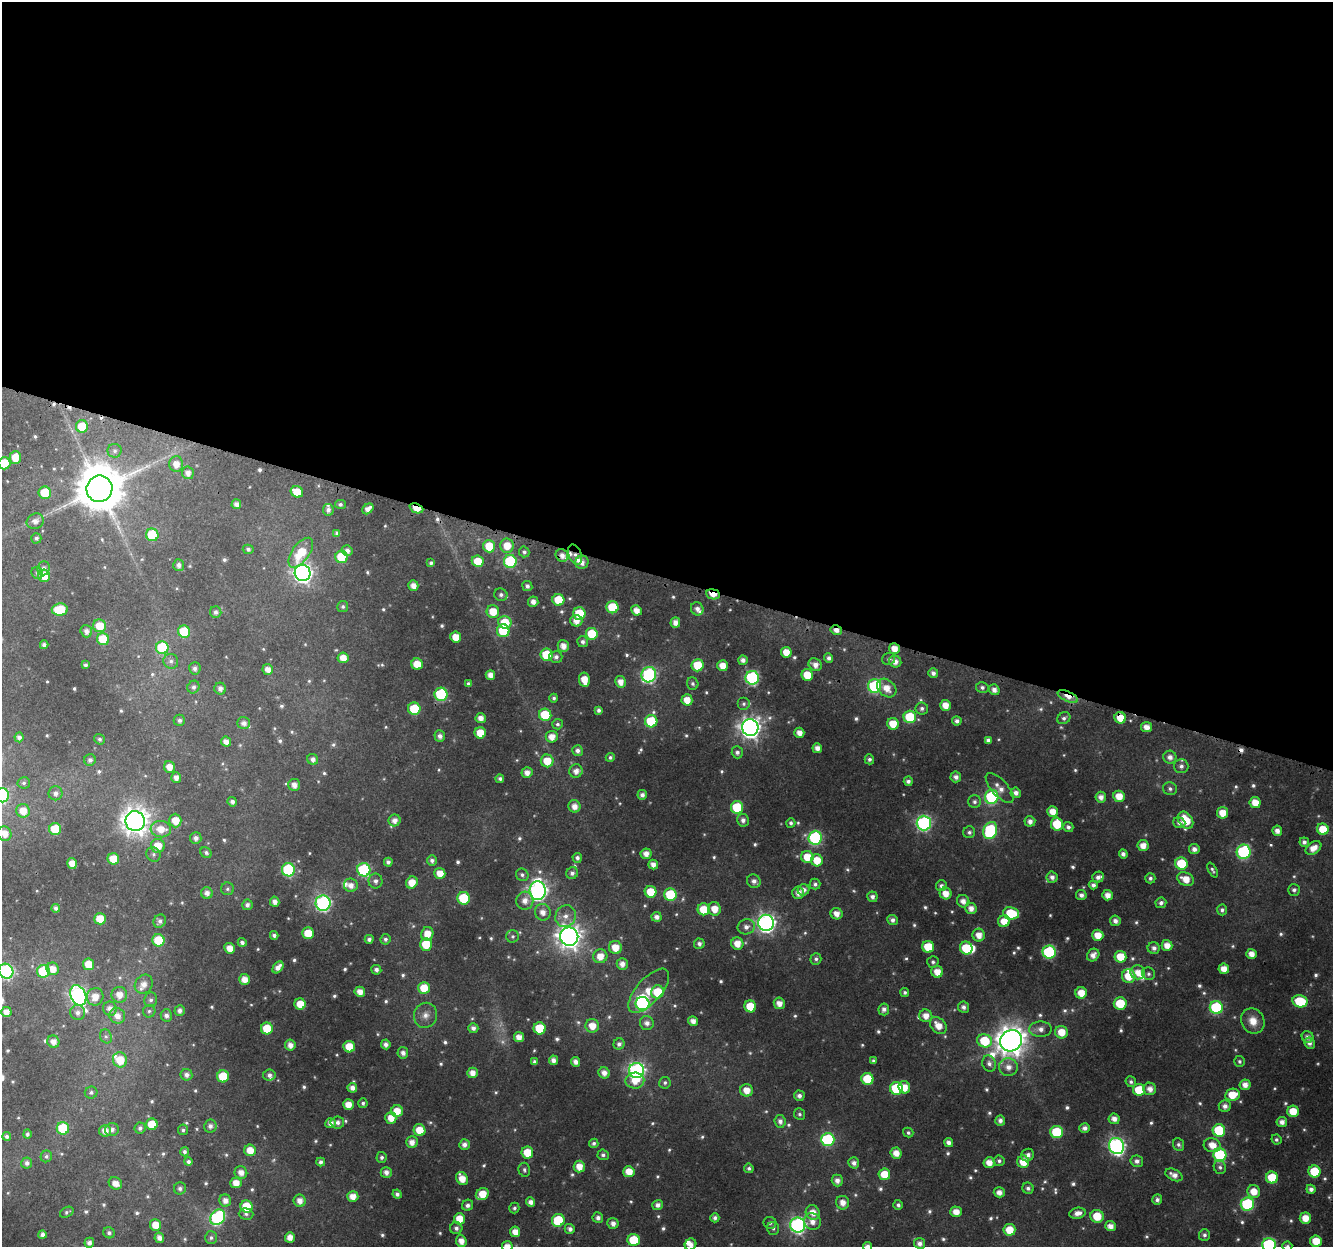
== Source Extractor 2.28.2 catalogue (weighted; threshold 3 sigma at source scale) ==
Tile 3 of 4 x 4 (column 3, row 1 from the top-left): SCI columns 2695-4025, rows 4061-5305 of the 5382 x 5583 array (HDU 1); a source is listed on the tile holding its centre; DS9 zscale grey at full resolution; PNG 1335 x 1249 px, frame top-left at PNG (2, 2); each listed source drawn as its Kron ellipse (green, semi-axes under 4 px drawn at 4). Shown black and unused: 46% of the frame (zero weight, under 3 of 4 exposures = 4% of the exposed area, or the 3 px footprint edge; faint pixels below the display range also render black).
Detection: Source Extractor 2.28.2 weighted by HDU 2 'WHT'; one run over the whole footprint, this tile lists its part. Background 0.0264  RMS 0.0038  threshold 0.017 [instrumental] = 3 sigma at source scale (4.5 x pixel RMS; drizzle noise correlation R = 1.50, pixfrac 1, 0.0396/0.0396 arcsec/px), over >= 5 px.
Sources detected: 737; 28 too faint to see at this stretch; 2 inside a brighter object's white glare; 6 cosmic-ray / hot-pixel residue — neither listed nor drawn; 13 inside a brighter listed object's ellipse — not listed separately; of the other 688, all 500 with FLUX_AUTO >= 0.902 (the completeness limit of this list) listed and drawn (188 fainter detections not listed), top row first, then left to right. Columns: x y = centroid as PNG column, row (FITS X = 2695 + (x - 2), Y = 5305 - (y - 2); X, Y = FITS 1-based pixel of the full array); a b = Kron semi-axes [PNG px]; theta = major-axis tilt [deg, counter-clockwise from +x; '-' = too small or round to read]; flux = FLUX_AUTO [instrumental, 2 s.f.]
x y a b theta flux
82 426 6 6 - 11
115 451 7 7 - 1.2
15 457 6 5 - 6.4
4 463 6 6 - 13
176 464 8 7 - 4
188 473 6 6 - 2.4
99 489 13 13 - 2000
297 492 6 5 - 8
45 493 6 6 - 14
236 504 5 4 - 2.2
340 504 5 4 - 1
416 508 7 4 -22 9.6
368 509 6 4 38 3
328 510 6 5 - 1.5
35 521 9 7 25 2.5
337 533 4 4 - 1.3
152 535 6 6 - 21
36 538 5 5 - 1.1
489 546 6 6 - 11
507 546 7 7 - 6.3
248 549 5 4 - 1.1
347 551 5 5 - 1.8
524 552 5 5 - 1.1
301 553 17 8 54 12
562 555 6 6 - 2.6
575 555 10 6 -71 1.9
342 557 6 6 - 17
478 561 6 5 - 8.5
510 561 6 6 - 30
582 562 7 6 - 2.6
431 563 4 4 - 1
179 565 6 5 - 1.8
44 568 7 6 - 1.6
37 573 6 5 - 1.2
303 573 8 8 - 200
44 576 6 6 - 7.3
413 585 5 5 - 3.4
527 586 5 5 - 1.4
713 594 7 5 -7 7.8
501 595 6 6 - 1.4
558 600 6 6 - 11
533 602 5 5 - 2.5
343 607 5 5 - 0.95
612 607 6 6 - 18
697 609 7 6 - 1.9
60 610 8 6 2 14
636 610 5 5 - 3.7
493 611 6 6 - 7.5
216 612 6 5 - 1.4
579 613 6 6 - 14
576 621 6 6 - 3.7
505 622 6 6 - 11
675 622 5 5 - 2.7
100 626 6 6 - 8.7
836 630 6 4 -14 2.8
86 631 6 5 - 2.2
503 631 6 6 - 18
184 632 6 6 - 19
592 634 6 6 - 15
456 637 5 5 - 6
103 639 6 6 - 13
583 642 5 5 - 1.3
44 645 4 4 - 1.6
563 646 6 5 - 3.6
162 648 6 6 - 23
894 649 5 5 - 4.9
786 652 5 5 - 5.9
546 655 6 6 - 16
556 657 6 6 - 1.7
343 658 5 5 - 4.9
829 658 4 4 - 1.5
889 659 7 6 - 1.1
743 660 5 4 - 2
171 661 7 7 - 1.5
895 661 6 5 - 3
417 664 6 5 - 7.6
85 665 4 3 - 0.98
697 665 6 6 - 12
815 665 7 6 - 2.9
723 666 5 5 - 4.9
195 668 6 5 - 1.5
268 669 5 5 - 3.2
933 673 5 5 - 1.8
490 675 5 5 - 3.7
649 675 8 7 - 76
807 675 6 5 - 8.9
752 678 7 6 - 59
584 680 7 5 -80 5.7
620 682 6 5 - 3.6
468 683 4 4 - 0.92
693 684 6 5 - 1.1
875 686 7 6 - 43
193 687 6 6 - 1.4
982 687 6 5 - 1.2
220 688 6 5 - 1.9
887 688 11 8 -41 5.3
994 690 5 5 - 2.3
441 694 6 6 - 36
1068 696 11 5 -25 5
554 698 4 4 - 0.96
687 700 5 5 - 5.2
744 704 6 6 - 1.1
945 705 5 5 - 4.8
414 709 6 6 - 16
922 709 6 6 - 1.3
599 710 4 4 - 1.2
545 715 6 6 - 18
910 717 6 6 - 20
481 718 5 5 - 3.2
1064 718 7 5 34 1.2
1120 718 6 5 - 7.3
179 720 6 5 - 1.4
651 721 6 6 - 19
957 721 5 4 - 1.5
244 723 6 6 - 2.1
557 724 5 5 - 0.98
893 724 6 5 - 7.7
1147 727 5 5 - 3.4
750 728 8 8 - 280
480 733 6 5 - 7.4
799 733 5 5 - 3.4
440 736 6 5 - 2
19 737 5 4 - 1.7
552 737 6 6 - 4.5
100 739 5 5 - 1
988 740 4 4 - 1.4
226 742 5 5 - 2.8
817 748 5 5 - 2.8
578 751 5 5 - 1.8
737 752 6 5 - 1.4
610 757 4 4 - 0.99
1170 757 6 6 - 2.4
313 759 5 5 - 2
869 759 5 5 - 1.1
90 760 6 5 - 1.4
547 761 6 6 - 7.9
1181 766 7 7 - 1.6
169 767 6 5 - 3.9
576 771 7 6 - 3
527 773 5 5 - 2.9
956 777 5 5 - 1.9
176 778 5 5 - 2.4
500 779 4 4 - 1.2
908 781 5 4 - 1.4
24 783 6 5 - 0.9
294 785 6 6 - 2.9
1000 788 19 8 -48 3.7
1170 789 7 6 - 1.3
55 793 7 7 - 1.8
1016 793 5 5 - 2.1
2 795 7 7 - 60
642 795 5 4 - 1.7
1119 796 6 5 - 5.9
992 797 7 6 - 46
1101 797 5 5 - 2.5
232 802 5 4 - 1.6
974 802 6 6 - 1.3
1255 802 5 5 - 5.5
574 806 6 6 - 3.3
737 807 6 6 - 19
23 811 7 6 - 5.8
1053 812 5 5 - 5.1
1223 813 6 5 - 6.2
395 820 6 6 - 2.6
743 820 6 6 - 1.8
1186 820 9 6 -55 10
135 821 10 9 - 480
175 821 7 6 - 6.3
1030 821 5 5 - 2.3
791 823 5 4 - 0.95
924 823 7 7 - 83
1179 823 6 5 - 1.5
1057 824 6 6 - 11
1068 827 5 5 - 1.3
55 829 6 6 - 14
161 829 10 8 -5 6.3
1323 829 6 5 - 8.2
990 830 9 6 69 42
1277 831 5 5 - 2.4
969 832 6 6 - 1.2
5 834 7 6 - 4.1
196 838 5 5 - 1.7
815 838 7 6 - 52
1304 842 5 4 - 1.5
158 846 7 7 - 6.7
1143 846 5 5 - 3.9
1313 848 9 6 34 4.2
1194 849 5 5 - 2.1
1244 852 7 7 - 52
206 853 6 5 - 1.1
153 854 7 7 - 1.3
646 854 5 5 - 3.1
1123 854 4 4 - 1.7
807 857 6 6 - 7.6
577 858 5 4 - 1.4
113 859 6 5 - 8.5
432 860 5 5 - 1.5
817 860 6 6 - 7.7
388 862 4 4 - 1.5
72 863 5 5 - 4.8
1181 864 6 6 - 17
653 865 5 4 - 2.6
288 870 6 6 - 43
364 870 7 6 - 41
1213 870 8 4 -65 0.97
440 873 5 5 - 5.3
572 873 6 5 - 1.6
522 875 6 6 - 1.2
1052 877 5 5 - 2
1098 877 6 5 - 1.7
1150 878 5 5 - 1.2
1186 879 8 6 -25 5.8
375 881 7 7 - 1.9
754 881 7 6 - 2.1
412 883 6 5 - 5.8
815 884 5 5 - 1.2
351 885 7 6 - 3
1093 885 4 4 - 1.6
941 886 5 5 - 1.4
227 889 6 6 - 1
803 890 6 5 - 2.2
1294 890 6 6 - 1.2
538 891 9 8 - 160
651 892 6 5 - 9.8
207 893 6 5 - 2.6
798 893 6 6 - 3
946 893 6 5 - 4.8
670 895 6 6 - 24
1081 895 5 5 - 1.9
1108 895 5 5 - 3.6
872 897 5 5 - 1.7
464 898 6 6 - 20
525 901 9 8 - 3.5
963 901 6 6 - 2.7
275 902 5 4 - 2.5
323 903 7 7 - 99
1161 903 5 5 - 1.6
247 905 5 5 - 1.7
56 908 4 4 - 1.2
971 908 5 5 - 2.9
703 909 6 6 - 9.1
714 909 6 6 - 5.6
1222 910 5 5 - 1.2
543 912 8 8 - 3.3
1011 913 8 6 -8 19
837 914 6 5 - 3.4
565 916 11 10 - 3.5
657 917 5 5 - 2.1
100 919 6 5 - 7.5
892 920 5 5 - 1.6
160 921 7 6 - 1.5
1004 921 6 6 - 5.7
1115 921 5 5 - 2
766 923 8 8 - 190
746 927 9 7 12 2.5
308 933 6 6 - 9.2
427 934 7 6 - 5.6
274 935 4 4 - 1.4
979 935 6 6 - 4.1
1098 935 5 5 - 5.6
513 936 6 6 - 0.94
569 937 9 9 - 370
369 939 4 4 - 1.4
385 939 5 5 - 1.1
158 940 6 6 - 15
242 942 4 4 - 1.3
737 943 6 6 - 5.2
426 944 6 6 - 11
699 944 5 5 - 1.5
1167 945 5 5 - 4.3
615 947 6 6 - 6.3
928 947 6 6 - 12
229 948 5 5 - 4
966 948 6 6 - 12
1154 948 6 6 - 1.8
1049 952 6 6 - 49
1251 954 5 5 - 3.4
1093 955 7 5 47 2.7
600 956 7 7 - 5.1
1120 957 6 6 - 8.7
816 959 5 5 - 1.1
933 962 6 5 - 1
89 964 6 5 - 7.8
622 964 6 5 - 2.8
278 967 6 4 51 2.8
53 969 6 6 - 4.2
1224 969 5 5 - 4.3
376 970 5 4 - 1.7
6 971 7 7 - 77
43 971 6 6 - 22
937 972 6 6 - 5
1138 972 7 7 - 4.2
1148 974 6 6 - 1.1
1129 976 7 7 - 8.9
244 979 5 5 - 3.9
144 984 10 8 55 3.6
424 988 6 6 - 9.1
649 991 27 12 48 12
360 992 5 5 - 3.7
657 992 6 6 - 12
905 992 4 4 - 0.95
1081 993 5 5 - 5.9
78 995 10 7 -65 150
119 995 8 8 - 4.4
95 997 9 8 - 4.6
151 1000 7 6 - 1.3
1300 1001 8 6 -12 18
779 1003 6 5 - 3.6
1120 1003 6 6 - 13
300 1004 6 5 - 7.5
642 1004 7 6 - 57
750 1006 6 6 - 12
963 1007 6 5 - 1.7
1216 1008 6 6 - 37
110 1009 7 7 - 2.7
884 1009 6 5 - 1.7
149 1011 6 6 - 0.99
180 1011 5 5 - 1.9
6 1012 5 5 - 3.3
78 1013 7 7 - 1.8
166 1015 6 5 - 1.7
426 1015 12 11 - 3.5
117 1016 8 7 - 3.5
926 1016 6 6 - 4.1
693 1021 5 4 - 2.8
1253 1021 13 11 -59 5.3
647 1023 7 7 - 2.3
592 1026 7 7 - 5.4
938 1026 10 7 -47 5.3
267 1028 6 6 - 11
473 1028 5 5 - 1.9
540 1028 6 6 - 15
1040 1029 11 8 -1 2.9
1061 1032 6 6 - 6.6
106 1036 7 5 -67 0.98
519 1037 5 5 - 3.6
1308 1037 6 5 - 1.8
985 1041 7 6 - 17
1011 1041 11 10 - 620
53 1042 6 6 - 2.8
1309 1043 6 5 - 1.6
386 1044 5 4 - 2
619 1044 6 5 - 1.4
290 1045 5 5 - 3
349 1047 6 5 - 9
403 1053 6 5 - 1.9
120 1060 7 7 - 8.3
553 1060 5 4 - 2.2
873 1061 4 4 - 0.97
1239 1061 5 5 - 0.9
534 1062 4 4 - 1.2
576 1062 5 4 - 2.3
989 1063 8 7 - 1.9
1008 1067 9 9 - 3.5
637 1071 7 7 - 140
472 1073 5 5 - 3.4
604 1073 6 5 - 2.8
186 1075 6 5 - 2
269 1075 6 5 - 1.7
223 1076 6 6 - 14
867 1079 6 6 - 15
635 1081 9 8 - 5.6
1131 1082 5 5 - 1
665 1083 6 5 - 1
1245 1085 5 5 - 3.3
904 1087 6 5 - 5.1
352 1088 5 4 - 2.5
896 1088 6 6 - 23
1150 1089 6 6 - 3
747 1090 6 6 - 5
1139 1090 6 6 - 12
91 1092 6 6 - 0.99
1232 1095 7 6 - 8.5
799 1096 5 5 - 1.7
363 1103 5 4 - 1
348 1104 5 5 - 4.8
1225 1106 6 6 - 2.2
397 1111 6 6 - 6
1293 1111 6 5 - 7.9
799 1114 6 5 - 0.92
391 1118 5 5 - 4.9
1114 1119 5 5 - 2.7
1000 1120 5 5 - 2
780 1121 6 5 - 1.8
337 1122 7 6 - 1.8
1282 1122 5 5 - 2.5
330 1123 5 5 - 2.7
152 1124 6 6 - 9.5
210 1126 6 6 - 1.9
63 1128 6 6 - 19
140 1128 5 5 - 1.2
1085 1128 5 5 - 2
112 1130 7 6 - 1.8
183 1130 5 5 - 1
419 1130 6 6 - 7.1
1219 1130 6 6 - 22
105 1131 6 5 - 3.3
1057 1132 6 6 - 22
908 1133 5 4 - 0.93
27 1134 5 4 - 1
7 1136 4 4 - 1
828 1139 7 6 - 36
1276 1140 5 5 - 0.93
412 1142 6 6 - 3.1
949 1142 4 4 - 2.1
594 1143 5 4 - 1.1
464 1145 5 5 - 2.2
1178 1145 7 5 -68 1.1
1212 1145 8 7 - 5
1117 1146 8 7 - 130
250 1150 6 5 - 6
185 1152 4 4 - 1.2
527 1152 6 5 - 9.1
896 1153 5 5 - 4.2
603 1155 5 5 - 1.1
1028 1155 6 6 - 2
1220 1155 6 6 - 35
46 1156 6 5 - 0.97
382 1157 5 5 - 1.1
999 1161 5 5 - 1.1
1137 1161 6 6 - 1.9
188 1162 4 4 - 1.3
321 1162 4 4 - 1.4
1023 1162 6 6 - 7
27 1163 5 5 - 1.4
854 1163 6 5 - 1.9
989 1163 5 5 - 4.3
579 1167 6 5 - 5
1220 1167 7 6 - 1.1
749 1168 4 4 - 1
524 1170 7 5 -76 1.1
1314 1171 6 6 - 16
386 1172 5 5 - 2.3
629 1172 5 5 - 6.1
241 1173 6 6 - 3.4
884 1174 6 6 - 7.8
1174 1175 9 5 -25 2.9
1272 1178 6 6 - 13
462 1179 7 5 -58 5.3
837 1180 6 5 - 2.3
115 1183 7 6 - 3.8
236 1183 5 5 - 4.3
180 1188 6 6 - 1.3
1028 1188 6 5 - 1.4
1311 1189 4 4 - 1.8
1254 1191 6 6 - 6
999 1192 5 5 - 2.8
397 1194 4 4 - 1.5
482 1194 7 5 33 7.1
353 1196 5 5 - 4.5
1157 1200 5 5 - 1.3
225 1201 6 6 - 2.8
300 1201 6 6 - 3.2
530 1202 5 4 - 2.5
843 1203 7 6 - 3.5
1247 1204 6 6 - 40
468 1205 6 5 - 1.6
658 1205 5 5 - 2
898 1205 5 5 - 1.1
247 1207 6 6 - 13
514 1208 5 5 - 0.98
67 1212 7 5 28 0.94
813 1212 7 7 - 4.2
956 1212 5 5 - 4.3
1078 1213 8 5 11 2.9
246 1214 7 5 -2 1.1
1097 1216 7 6 - 8.9
218 1217 8 7 - 58
598 1218 5 5 - 1.8
715 1218 4 4 - 1.4
1305 1218 5 5 - 5.6
459 1219 5 5 - 7.3
558 1220 6 6 - 19
812 1221 9 8 - 3.1
613 1223 5 5 - 2.2
770 1223 6 6 - 0.99
155 1225 6 5 - 6.3
798 1225 7 7 - 120
1110 1226 5 5 - 3.1
456 1228 6 6 - 1.5
773 1228 6 6 - 0.91
570 1229 5 5 - 1.9
1009 1230 6 6 - 7.6
515 1232 5 5 - 4.2
109 1233 6 5 - 1.3
42 1235 4 4 - 1.9
1204 1235 6 5 - 1.2
290 1237 5 5 - 3.6
159 1238 5 5 - 2.6
211 1238 6 6 - 1.1
634 1240 6 6 - 15
461 1241 6 5 - 3.5
1316 1241 6 5 - 7.5
89 1243 5 4 - 1.7
920 1243 5 5 - 2.1
690 1244 6 5 - 2.5
1269 1245 7 6 - 59
507 1246 5 5 - 3.5
868 1246 4 4 - 1.8
1287 1246 5 4 - 0.94
Overlapping masked pixels (flux is a lower limit): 10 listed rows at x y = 416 508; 562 555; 575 555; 713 594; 836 630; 894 649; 1068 696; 1120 718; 1147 727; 1023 1162
Isophote crosses this tile's border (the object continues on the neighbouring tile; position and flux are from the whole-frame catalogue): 9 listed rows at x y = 4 463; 2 795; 5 834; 6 971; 690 1244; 1269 1245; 507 1246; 868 1246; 1287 1246